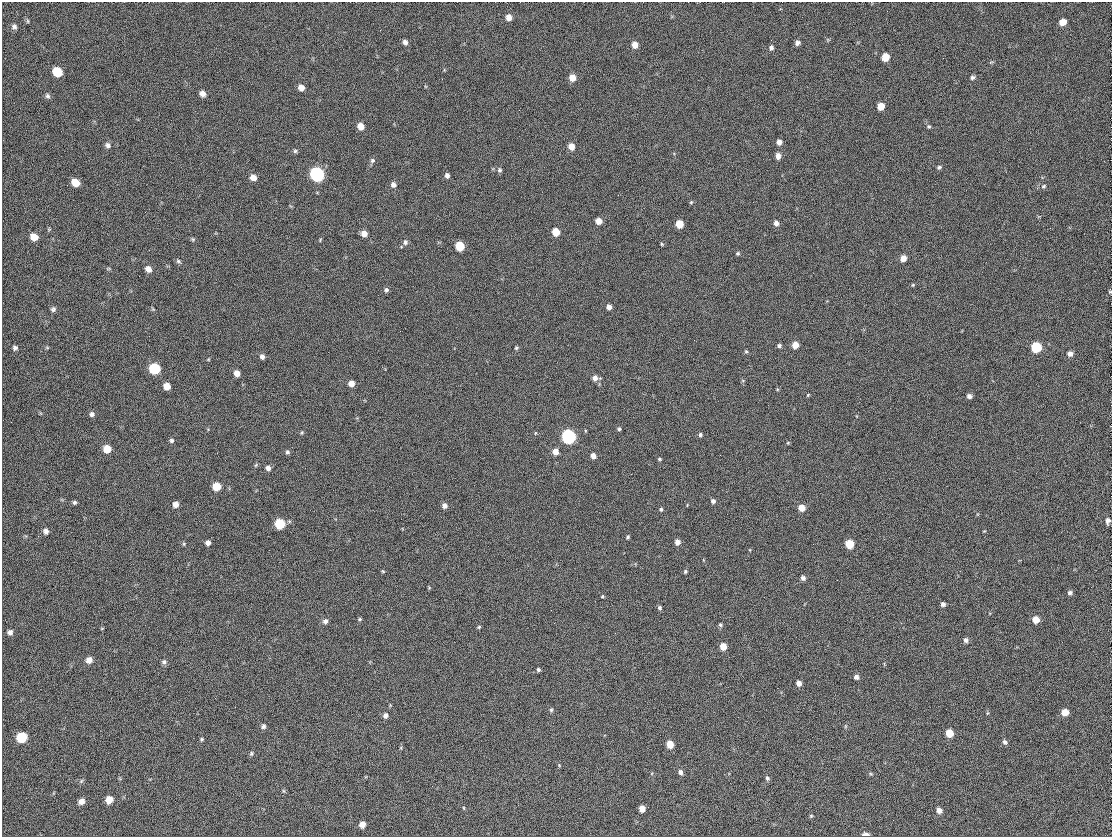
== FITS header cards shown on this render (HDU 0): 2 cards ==
NAXIS1  =                 1110
NAXIS2  =                  835

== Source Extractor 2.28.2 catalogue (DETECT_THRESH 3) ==
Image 1110 x 835 px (HDU 0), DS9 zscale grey, 1 PNG px = 1 image px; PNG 1114 x 839 px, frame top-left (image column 1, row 835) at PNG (2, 2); no overlay
Background 110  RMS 15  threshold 45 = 3 sigma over >= 5 px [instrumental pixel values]
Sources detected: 146; all 146 listed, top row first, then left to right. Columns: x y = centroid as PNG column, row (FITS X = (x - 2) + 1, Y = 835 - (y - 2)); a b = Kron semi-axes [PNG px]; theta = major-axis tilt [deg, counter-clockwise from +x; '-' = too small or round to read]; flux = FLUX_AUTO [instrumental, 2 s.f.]
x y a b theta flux
509 17 6 6 - 5600
28 21 6 4 -89 1200
1062 22 7 6 - 9500
14 27 7 7 - 2900
405 42 6 5 - 3300
797 43 5 5 - 3200
635 45 6 6 - 8100
771 48 6 5 - 2800
885 57 6 6 - 16000
57 72 7 6 - 28000
972 77 6 5 - 2300
572 78 6 6 - 10000
301 88 6 5 - 6200
202 93 7 6 - 5200
48 96 7 6 - 2400
880 106 6 5 - 14000
361 126 6 6 - 9600
929 126 5 5 - 1500
779 142 5 5 - 4800
108 145 7 7 - 3300
571 147 6 5 - 9600
295 151 6 5 - 1700
778 156 6 5 - 5800
372 161 7 6 - 2200
939 167 6 4 26 1800
499 170 7 6 - 2200
317 174 7 6 - 220000
447 175 5 5 - 3000
253 177 7 6 - 7200
75 182 7 6 - 14000
393 185 7 6 - 3500
1044 186 7 5 17 2000
691 202 5 4 - 1100
599 221 5 5 - 8300
776 223 6 5 - 4100
679 224 6 5 - 20000
556 232 6 5 - 17000
364 234 6 6 - 7100
34 237 6 6 - 12000
193 239 6 5 - 1400
405 242 6 6 - 2600
661 244 5 4 - 1100
460 246 6 6 - 34000
738 253 5 4 - 1500
903 258 6 5 - 7800
178 261 6 5 - 1800
148 269 7 6 - 5900
913 285 5 4 - 1000
386 290 5 5 - 2300
1110 292 4 4 - 1200
609 307 5 4 - 5300
53 309 6 5 - 2200
795 345 5 5 - 11000
779 346 5 4 - 2200
47 347 6 3 -19 1100
1036 347 6 6 - 53000
15 348 5 5 - 2600
516 348 5 4 - 1400
746 351 5 4 - 1300
1070 354 6 6 - 4300
262 357 6 5 - 3200
154 369 7 6 - 70000
237 373 6 5 - 7500
595 378 6 6 - 4900
351 383 5 5 - 7900
167 386 6 5 - 9800
808 395 4 3 - 950
969 396 5 5 - 3700
92 414 6 6 - 2800
11 422 2 2 - 850
619 429 4 4 - 1700
302 432 5 4 - 1100
535 433 5 3 - 710
700 435 6 5 - 2000
569 437 7 6 - 240000
172 440 6 6 - 2100
788 443 4 4 - 980
107 449 6 6 - 14000
287 452 6 5 - 1900
555 452 5 5 - 8600
593 456 5 4 - 5700
659 459 4 3 - 1300
268 468 6 5 - 3900
216 486 6 6 - 21000
713 501 5 5 - 2700
74 502 5 4 - 1900
176 504 6 5 - 5900
445 506 6 5 - 3800
801 508 6 5 - 11000
661 509 5 5 - 1600
1108 521 7 4 85 3100
280 524 6 6 - 47000
46 531 6 6 - 3300
984 531 4 3 - 770
628 537 4 3 - 1400
677 542 5 5 - 5800
208 543 5 5 - 4200
184 544 6 4 -90 1200
849 544 6 5 - 26000
383 571 4 3 - 1000
685 572 5 4 - 1400
803 578 5 5 - 3200
1070 593 5 5 - 2400
602 596 4 3 - 1000
943 604 4 4 - 2800
659 608 5 5 - 1900
360 619 5 4 - 1300
1036 620 6 6 - 10000
325 621 6 6 - 3300
720 625 5 5 - 1600
479 627 5 4 - 1300
102 628 5 3 - 860
10 632 6 5 - 3200
966 640 6 5 - 3200
723 646 6 5 - 11000
89 660 7 6 - 6600
164 662 7 6 - 2500
538 670 4 4 - 1800
856 677 5 5 - 3500
799 683 5 4 - 5200
551 710 5 5 - 1500
1065 712 6 6 - 11000
987 713 6 3 71 1100
385 715 6 6 - 3600
263 726 6 5 - 2500
949 733 6 5 - 17000
22 737 7 7 - 42000
202 739 5 5 - 1300
1005 742 7 5 -55 2500
670 744 6 5 - 14000
401 748 6 3 -73 1000
251 753 6 5 - 1600
559 765 5 4 - 1000
680 772 6 5 - 3300
871 774 6 3 -19 1200
767 778 7 5 -64 2100
81 781 7 4 46 1600
283 791 6 4 -89 1300
109 799 7 6 - 11000
81 801 7 6 - 5700
464 808 5 3 - 870
642 808 6 5 - 8500
939 810 6 6 - 5600
811 816 5 5 - 1200
362 824 6 5 - 7600
866 835 5 3 - 5900
At the frame edge (FLAGS 8, measured only in part): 2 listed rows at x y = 1110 292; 866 835

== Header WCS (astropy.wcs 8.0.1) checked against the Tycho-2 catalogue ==
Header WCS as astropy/WCSLIB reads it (CRVAL/CRPIX/CD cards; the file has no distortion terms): RA---TAN/DEC--TAN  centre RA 23:07:11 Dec +58:34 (346.80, +58.56 deg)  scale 0.912 arcsec/px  FOV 16.9' x 12.7'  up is -1 deg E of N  parity normal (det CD < 0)
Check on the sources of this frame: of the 60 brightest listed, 9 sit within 1.5 arcsec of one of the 14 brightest Tycho-2 stars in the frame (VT <= 12.46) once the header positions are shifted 0.25 arcsec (0.17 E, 0.19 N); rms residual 0.46 arcsec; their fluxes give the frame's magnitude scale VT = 23.20 - 2.5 log10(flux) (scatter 0.09 mag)
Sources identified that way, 9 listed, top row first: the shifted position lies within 1.5 arcsec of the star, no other Tycho-2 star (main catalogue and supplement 1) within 3.0 arcsec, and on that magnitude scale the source's flux lands within +1.5 / -3 mag of the star's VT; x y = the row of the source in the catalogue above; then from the Tycho-2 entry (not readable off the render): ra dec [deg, ICRS J2000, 3 dp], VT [Tycho-2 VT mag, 2 dp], TYC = Tycho-2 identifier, HIP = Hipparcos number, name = IAU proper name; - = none
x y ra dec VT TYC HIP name
57 72 347.037 +58.649 12.04 4010-2117-1 - -
34 237 347.050 +58.607 12.46 4010-1983-1 - -
460 246 346.843 +58.603 11.99 4010-1871-1 - -
1036 347 346.564 +58.574 11.49 3997-2299-1 - -
154 369 346.992 +58.573 11.00 4010-2329-1 - -
569 437 346.792 +58.554 9.85 4010-2235-1 114160 -
280 524 346.933 +58.534 11.52 4010-2078-1 - -
849 544 346.657 +58.525 11.84 3997-2023-1 - -
22 737 347.060 +58.481 11.67 4010-2355-1 - -